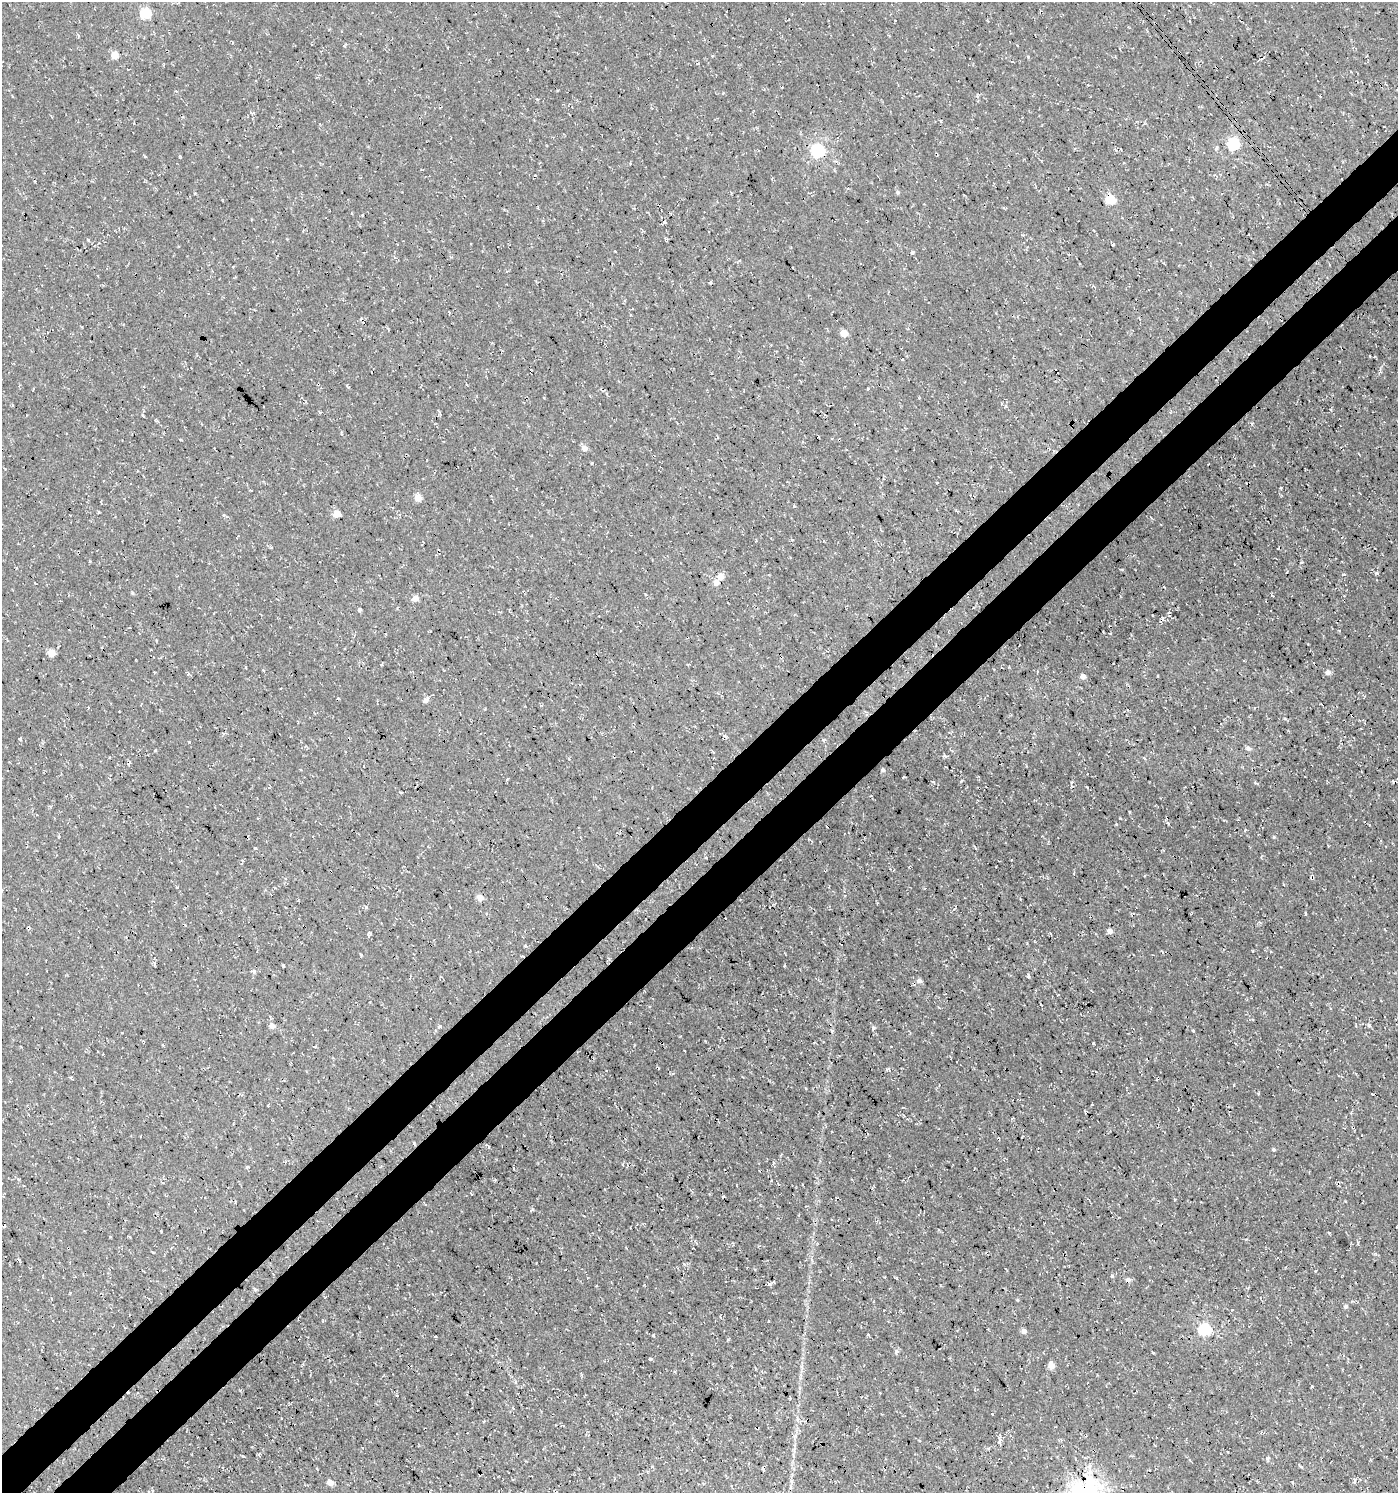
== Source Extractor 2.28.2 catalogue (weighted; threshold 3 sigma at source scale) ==
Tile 7 of 4 x 4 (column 3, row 2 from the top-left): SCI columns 2982-4377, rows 3036-4526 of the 6024 x 6064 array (HDU 1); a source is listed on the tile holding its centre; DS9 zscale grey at full resolution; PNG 1400 x 1495 px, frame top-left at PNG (2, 2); no overlay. Shown black and unused: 7% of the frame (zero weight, under 3 of 4 exposures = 5% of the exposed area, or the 3 px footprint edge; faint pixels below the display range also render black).
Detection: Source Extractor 2.28.2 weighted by HDU 2 'WHT'; one run over the whole footprint, this tile lists its part. Background 5.99e-04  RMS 0.0029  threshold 0.0132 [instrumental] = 3 sigma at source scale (4.5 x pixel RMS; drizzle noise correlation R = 1.50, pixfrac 1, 0.0396/0.0396 arcsec/px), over >= 5 px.
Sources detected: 96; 9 cosmic-ray / hot-pixel residue — not listed; the other 87 listed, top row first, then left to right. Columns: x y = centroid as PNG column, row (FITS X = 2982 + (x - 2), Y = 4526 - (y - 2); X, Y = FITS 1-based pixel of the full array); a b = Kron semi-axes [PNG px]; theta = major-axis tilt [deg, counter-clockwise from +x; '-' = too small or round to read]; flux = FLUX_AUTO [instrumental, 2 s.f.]
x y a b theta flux
146 13 6 5 - 23
115 55 5 4 - 4.7
782 87 2 2 - 0.23
537 99 3 3 - 0.26
1233 144 6 5 - 33
1216 147 7 3 71 0.4
818 150 6 6 - 47
898 192 5 4 - 0.46
1110 199 5 5 - 12
362 215 3 2 - 0.21
543 221 4 3 - 0.3
1172 229 3 3 - 0.88
88 240 4 3 - 0.27
615 251 3 2 - 0.22
912 253 5 4 - 0.53
844 333 4 4 - 4.1
348 387 6 3 -55 0.35
585 448 5 5 - 1.8
418 497 5 4 - 4.5
336 514 5 4 - 5.1
400 515 4 3 - 0.28
1301 562 4 2 - 0.24
1343 574 5 3 - 0.31
720 576 5 5 - 3
716 582 5 4 - 2.8
132 593 5 3 - 0.31
415 598 5 5 - 2.3
360 609 4 4 - 0.72
1163 618 5 3 - 0.44
52 653 5 5 - 5.4
1328 672 5 5 - 1.4
1083 676 4 4 - 2.3
425 700 6 5 - 1
20 739 4 4 - 0.32
823 740 4 3 - 0.36
1248 748 6 5 - 0.87
945 756 6 3 -17 0.45
883 770 4 4 - 0.62
1072 782 5 3 - 0.31
1168 823 6 4 -45 0.41
1245 830 4 3 - 0.32
1274 837 5 4 - 0.3
255 848 4 2 - 0.3
1312 878 6 3 0 0.46
177 888 3 2 - 0.23
480 898 5 4 - 3.3
366 907 4 4 - 0.48
1110 931 5 4 - 1.5
525 946 4 4 - 0.27
361 955 4 3 - 0.31
253 971 5 5 - 0.51
1028 976 5 4 - 0.43
919 981 6 5 - 1.4
1369 1025 5 5 - 0.58
272 1026 5 5 - 1.6
440 1026 4 4 - 0.38
873 1028 4 4 - 0.4
314 1046 4 3 - 0.33
97 1051 3 2 - 0.26
672 1074 4 3 - 0.32
414 1143 4 4 - 0.41
1273 1149 4 4 - 0.45
471 1194 4 2 - 0.37
425 1203 6 2 -55 0.37
532 1210 6 3 38 0.31
1329 1233 4 3 - 0.27
128 1236 3 2 - 0.34
1112 1276 4 4 - 0.41
1128 1280 5 5 - 1.1
255 1290 5 5 - 0.45
1346 1307 5 5 - 0.62
768 1321 3 2 - 0.29
1205 1329 6 5 - 37
1024 1331 4 4 - 1.5
653 1335 4 3 - 0.27
868 1335 4 3 - 0.29
727 1340 5 3 - 0.29
650 1359 3 3 - 2.5
1051 1366 5 5 - 3.3
513 1408 4 3 - 0.24
992 1414 3 3 - 1.1
1000 1441 8 4 51 0.69
1227 1452 3 2 - 0.2
652 1467 4 3 - 0.27
764 1470 5 3 - 0.46
1355 1481 8 3 90 0.45
330 1482 5 5 - 2.3
Overlapping masked pixels (flux is a lower limit): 5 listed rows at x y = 818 150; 1110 199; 1312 878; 919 981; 1128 1280
Unlisted compact peaks at least as high as the median listed source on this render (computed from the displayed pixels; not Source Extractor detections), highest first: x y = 1093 1043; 896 1351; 1120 818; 1281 488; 1312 1386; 1113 245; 1267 1458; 1252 424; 189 742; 1017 1300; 1193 1030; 794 506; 1028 57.